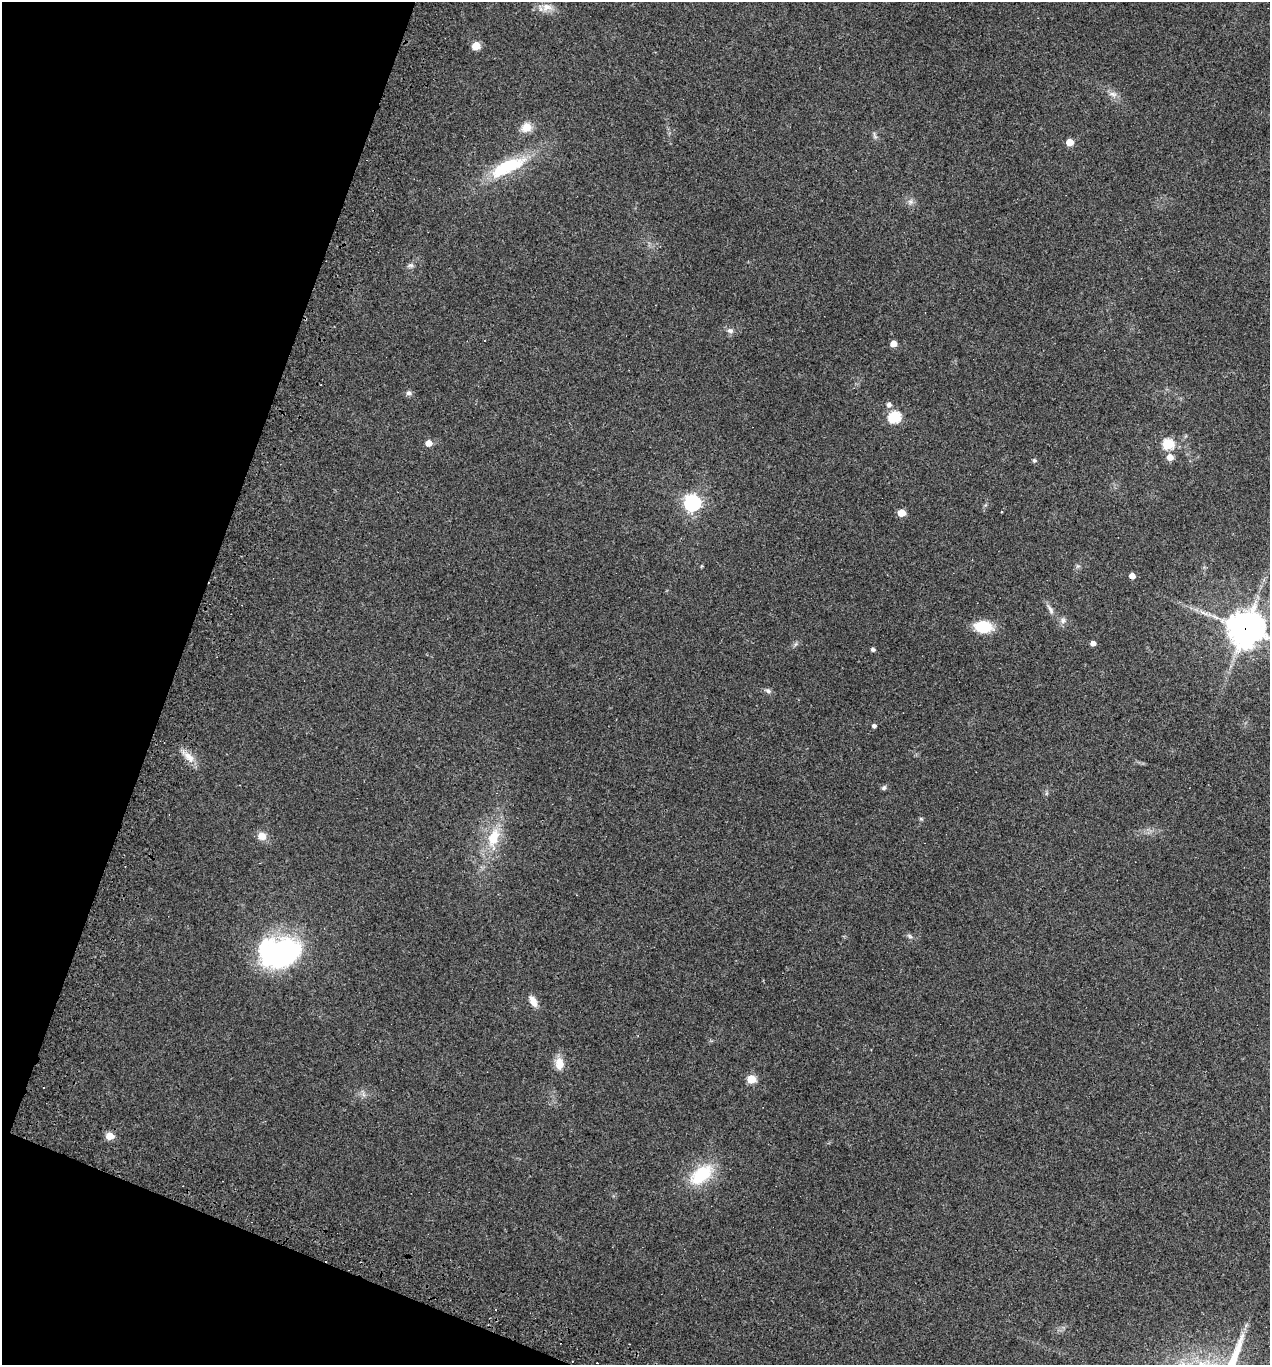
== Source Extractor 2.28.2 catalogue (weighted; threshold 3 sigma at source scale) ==
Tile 9 of 4 x 4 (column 1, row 3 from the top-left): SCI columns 133-1400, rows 1381-2743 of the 5526 x 5510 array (HDU 1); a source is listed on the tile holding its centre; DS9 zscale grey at full resolution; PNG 1272 x 1367 px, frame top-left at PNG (2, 2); no overlay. Shown black and unused: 18% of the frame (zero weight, under 3 of 4 exposures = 4% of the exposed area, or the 3 px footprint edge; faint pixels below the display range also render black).
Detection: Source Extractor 2.28.2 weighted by HDU 2 'WHT'; one run over the whole footprint, this tile lists its part. Background 0.0797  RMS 0.0055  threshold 0.0248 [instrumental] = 3 sigma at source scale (4.5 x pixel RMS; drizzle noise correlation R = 1.50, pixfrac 1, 0.05/0.05 arcsec/px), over >= 5 px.
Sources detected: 44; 2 cosmic-ray / hot-pixel residue — not listed; the other 42 listed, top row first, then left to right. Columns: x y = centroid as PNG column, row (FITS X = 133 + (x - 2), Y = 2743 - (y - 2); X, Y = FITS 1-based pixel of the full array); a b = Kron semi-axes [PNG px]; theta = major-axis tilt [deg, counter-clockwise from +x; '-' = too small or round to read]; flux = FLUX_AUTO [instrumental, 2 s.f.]
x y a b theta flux
547 7 14 10 7 4.7
476 46 5 5 - 16
1113 94 11 6 -16 2.3
526 127 12 10 28 5.9
875 135 13 3 -66 1.1
1069 142 5 5 - 8.4
507 167 53 17 25 30
910 202 7 6 - 1.6
411 265 9 5 5 1.3
730 331 9 7 -17 2
893 344 5 4 - 5
409 393 8 6 -6 1.6
889 404 5 5 - 1.9
894 417 6 6 - 52
429 443 5 5 - 5.2
1168 444 6 5 - 36
1170 457 6 5 - 5.2
1034 460 5 5 - 0.93
692 503 7 7 - 170
901 513 5 5 - 10
1132 576 5 4 - 4.5
1050 609 14 6 -60 2.4
1203 612 5 3 - 0.89
1063 620 9 6 75 1.8
983 627 14 9 -7 20
1245 629 12 12 - 960
1093 643 4 4 - 2.9
873 649 4 4 - 1.3
768 691 8 6 -18 1.4
874 726 5 4 - 1.3
189 757 19 8 -47 5.6
884 788 7 5 51 1.1
921 819 6 4 -19 0.65
262 836 10 9 - 4.6
493 837 27 14 69 16
910 936 7 5 -45 1.1
281 952 43 29 11 96
533 1001 13 7 -61 4.6
559 1064 16 11 88 6.1
751 1079 5 5 - 17
109 1136 5 5 - 14
701 1174 31 17 38 24
Overlapping masked pixels (flux is a lower limit): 1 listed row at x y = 1245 629
Isophote crosses this tile's border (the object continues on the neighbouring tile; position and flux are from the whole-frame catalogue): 1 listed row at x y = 1245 629